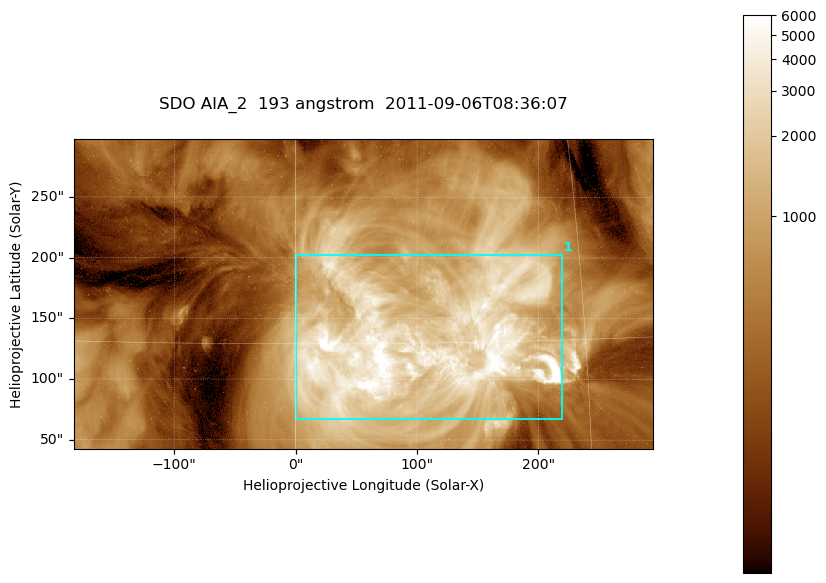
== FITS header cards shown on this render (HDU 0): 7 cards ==
TELESCOP= 'SDO     '           /
INSTRUME= 'AIA_2   '           /
WAVELNTH=                  193 /
WAVEUNIT= 'angstrom'           /
DATE-OBS= '2011-09-06T08:36:07.84' /
CTYPE1  = 'HPLN-TAN'           /
CTYPE2  = 'HPLT-TAN'           /

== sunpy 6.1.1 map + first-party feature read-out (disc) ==
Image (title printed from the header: SDO AIA_2  193 angstrom  2011-09-06T08:36:07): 794 x 424 px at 0.601 arcsec/px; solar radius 952 arcsec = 1584 px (partial field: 4.3% of the solar disc is inside the frame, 100% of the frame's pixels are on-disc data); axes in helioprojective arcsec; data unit not stated in the header (colour bar unlabelled)
Pointing: header CRPIX1/2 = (2043.76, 2047.55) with CRVAL1/2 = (0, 0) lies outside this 794 x 424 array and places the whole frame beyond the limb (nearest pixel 1.3 R_sun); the SolarSoft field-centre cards XCEN/YCEN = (55.64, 170.2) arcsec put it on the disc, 1647 arcsec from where CRPIX/CRVAL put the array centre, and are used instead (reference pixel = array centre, CRVAL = XCEN/YCEN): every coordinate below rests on XCEN/YCEN
Orientation: roll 0.0564 deg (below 1 deg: not rotated)
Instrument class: DISC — disc imager (sunpy class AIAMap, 193 A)
Bright regions (active regions / flare kernels): reference = the on-disc median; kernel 7 px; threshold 5 sigma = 2110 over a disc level ~496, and >= 1.15x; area >= 336 px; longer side >= 5 px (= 3 arcsec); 1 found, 1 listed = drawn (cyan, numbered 1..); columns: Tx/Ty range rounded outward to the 2 arcsec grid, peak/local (2 s.f.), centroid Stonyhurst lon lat
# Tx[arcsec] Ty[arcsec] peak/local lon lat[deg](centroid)
1 0..220 66..204 16 +6 +15